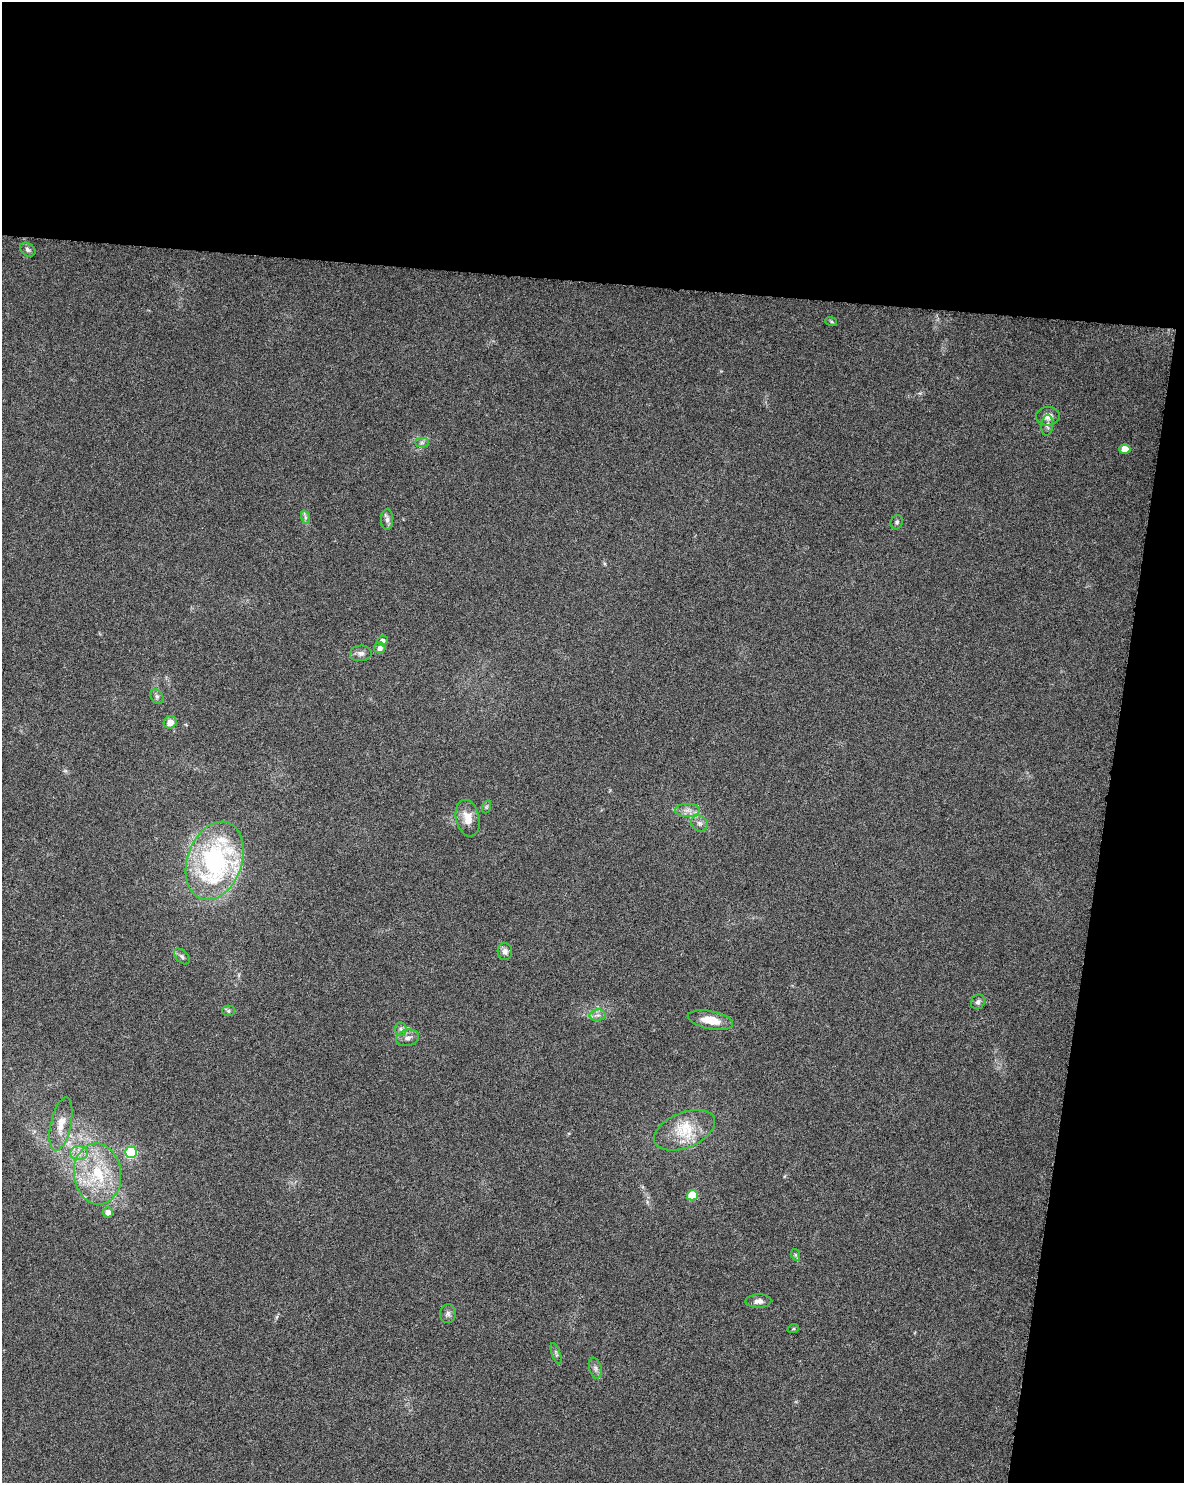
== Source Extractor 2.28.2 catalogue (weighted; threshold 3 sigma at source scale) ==
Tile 4 of 4 x 3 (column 4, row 1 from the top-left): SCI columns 3548-4729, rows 3192-4672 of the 4740 x 4960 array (HDU 1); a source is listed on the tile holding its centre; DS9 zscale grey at full resolution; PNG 1186 x 1485 px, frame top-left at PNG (2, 2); each listed source drawn as its Kron ellipse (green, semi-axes under 4 px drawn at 4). Shown black and unused: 25% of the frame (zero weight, under 3 of 6 exposures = <1% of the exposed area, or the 3 px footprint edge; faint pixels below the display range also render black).
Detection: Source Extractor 2.28.2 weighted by HDU 2 'WHT'; one run over the whole footprint, this tile lists its part. Background 0.0175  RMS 0.0035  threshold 0.0143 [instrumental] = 3 sigma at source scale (4.09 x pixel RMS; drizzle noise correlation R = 1.36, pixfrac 0.8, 0.0396/0.0396 arcsec/px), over >= 5 px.
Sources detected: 40; all 40 listed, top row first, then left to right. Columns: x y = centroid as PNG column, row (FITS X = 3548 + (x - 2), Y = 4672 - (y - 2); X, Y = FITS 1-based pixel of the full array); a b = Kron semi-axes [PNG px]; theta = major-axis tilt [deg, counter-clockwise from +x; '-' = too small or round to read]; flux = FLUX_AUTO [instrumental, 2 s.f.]
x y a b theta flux
28 250 8 6 -35 0.94
831 321 6 4 -20 0.42
1048 416 12 9 4 2.5
1047 425 10 6 84 1.1
422 442 7 4 0 0.69
1125 449 5 4 - 3.9
305 517 7 4 -72 0.68
387 520 10 6 90 1.3
897 522 7 6 - 0.77
382 640 5 5 - 1.4
380 648 5 5 - 1.5
361 653 11 8 5 1.4
157 696 8 6 -54 0.85
170 722 6 6 - 2.7
486 807 6 4 71 0.49
687 810 12 6 0 2
468 818 19 11 -77 4.6
699 823 8 7 - 1.2
215 861 40 27 71 63
505 952 8 7 - 1.4
182 956 9 5 -46 0.87
978 1002 8 6 52 1.1
228 1011 6 5 - 0.57
598 1015 8 5 9 1.1
710 1020 23 9 -11 5.9
401 1029 6 6 - 0.81
408 1038 11 8 15 1.6
61 1124 27 10 78 4.8
685 1130 32 17 22 11
131 1152 6 5 - 29
79 1153 9 7 4 1.9
97 1174 30 23 -84 19
692 1195 5 5 - 9.8
108 1212 5 5 - 2.6
796 1255 6 4 -71 0.48
758 1301 13 6 1 1.8
448 1314 9 8 - 1.1
793 1329 6 3 19 0.36
556 1354 11 3 -71 0.65
595 1368 10 6 -76 1.2